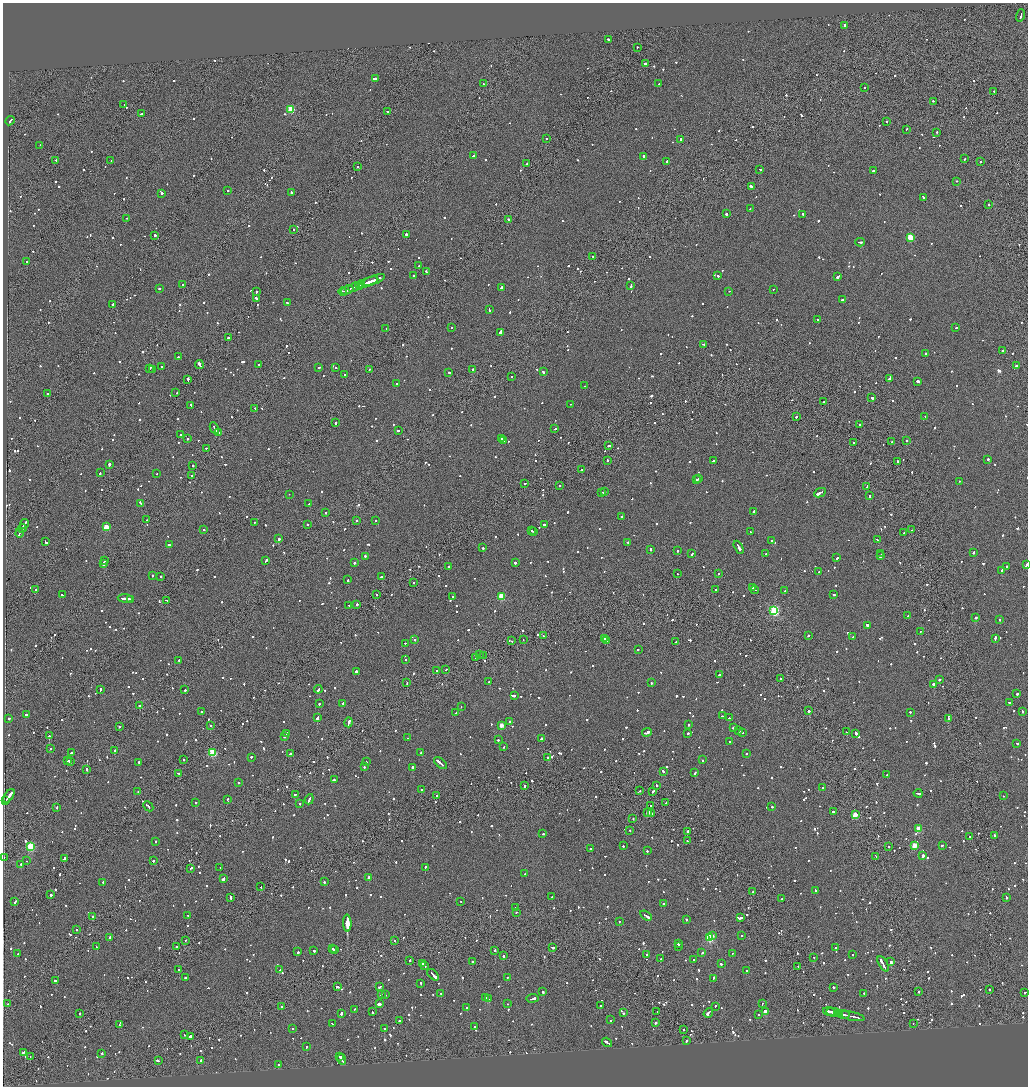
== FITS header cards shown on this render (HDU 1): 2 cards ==
NAXIS1  =                 2051
NAXIS2  =                 2168

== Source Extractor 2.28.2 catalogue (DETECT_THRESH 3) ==
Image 2051 x 2168 px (HDU 1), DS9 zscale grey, zoomed out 1/2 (1 PNG px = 2 x 2 image px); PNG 1030 x 1088 px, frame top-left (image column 2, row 2167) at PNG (3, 3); each listed source drawn as its Kron ellipse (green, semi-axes under 4 px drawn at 4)
Background -0.0976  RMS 0.067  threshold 0.202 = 3 sigma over >= 5 px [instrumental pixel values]
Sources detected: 1681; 68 cannot appear on this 1/2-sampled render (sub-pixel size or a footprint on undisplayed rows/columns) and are neither listed nor drawn; of the other 1613, the 500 brightest by FLUX_AUTO listed and drawn (1113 fainter detections omitted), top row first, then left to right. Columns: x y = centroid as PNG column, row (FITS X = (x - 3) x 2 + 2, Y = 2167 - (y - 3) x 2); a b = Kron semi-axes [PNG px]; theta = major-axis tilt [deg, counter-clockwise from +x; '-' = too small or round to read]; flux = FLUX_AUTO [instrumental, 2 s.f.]
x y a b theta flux
1021 15 6 2 74 370
844 25 3 2 - 230
608 39 2 2 - 270
637 47 2 1 - 110
645 64 2 2 - 1600
375 79 3 2 - 820
483 84 2 2 - 120
659 84 2 2 - 130
865 88 2 2 - 120
994 92 2 1 - 200
933 101 3 2 - 130
124 105 2 1 - 510
291 109 3 3 - 640
387 112 2 2 - 150
141 114 4 2 - 170
10 121 5 2 - 340
887 121 2 2 - 150
906 129 2 2 - 130
937 132 2 2 - 200
546 139 2 1 - 140
681 139 2 2 - 420
40 145 2 2 - 290
473 155 3 2 - 250
644 156 2 2 - 350
965 159 3 2 - 140
56 160 2 1 - 120
111 160 2 2 - 130
666 162 3 2 - 170
980 162 2 2 - 210
527 164 2 2 - 120
357 167 2 1 - 130
760 169 2 2 - 140
873 171 2 2 - 180
957 181 2 1 - 130
751 186 4 2 - 260
228 191 2 2 - 120
162 193 2 2 - 620
291 193 3 2 - 160
923 197 3 2 - 340
989 204 2 2 - 230
750 209 2 2 - 150
726 214 2 2 - 610
803 214 2 2 - 160
127 218 2 2 - 120
508 219 2 2 - 220
294 229 2 2 - 120
406 234 2 2 - 280
155 235 2 2 - 190
910 237 3 3 - 570
860 242 4 2 - 220
593 256 2 2 - 140
27 262 2 2 - 140
419 266 2 2 - 130
426 271 2 2 - 170
413 275 2 2 - 150
718 276 2 2 - 130
838 277 4 2 - 440
373 280 12 2 20 1100
368 282 11 2 20 1100
183 284 2 2 - 120
360 285 5 2 - 480
631 286 3 2 - 170
354 287 6 1 22 500
502 288 3 2 - 600
159 289 2 2 - 170
773 289 2 1 - 280
347 290 6 2 21 1000
729 291 2 1 - 230
256 292 2 2 - 130
343 292 4 1 - 270
256 298 3 2 - 220
843 299 3 2 - 160
287 303 3 2 - 190
112 304 2 2 - 150
489 310 3 2 - 160
818 320 2 2 - 130
452 327 2 2 - 160
956 328 2 2 - 130
386 329 2 2 - 330
500 332 3 2 - 390
228 338 2 2 - 250
703 344 3 2 - 180
1002 350 2 2 - 200
926 353 2 2 - 110
178 357 2 2 - 150
199 364 4 2 - 350
259 365 2 2 - 130
1017 366 3 2 - 1300
162 367 2 2 - 170
319 367 2 2 - 110
150 368 3 2 - 240
335 368 2 2 - 120
152 369 2 1 - 230
369 369 2 2 - 200
473 369 2 1 - 410
449 372 2 2 - 450
543 372 3 2 - 390
345 374 2 1 - 170
512 377 2 2 - 120
188 379 3 2 - 920
889 379 2 2 - 260
917 381 3 2 - 1400
396 384 2 2 - 120
584 386 2 2 - 150
176 393 2 1 - 110
47 394 3 2 - 150
872 398 2 2 - 260
824 401 2 2 - 110
571 404 2 2 - 230
191 406 3 2 - 230
255 408 2 1 - 190
796 417 2 2 - 190
925 417 2 2 - 130
335 423 2 2 - 250
859 424 2 2 - 130
214 428 6 2 -61 480
555 429 3 1 - 300
398 430 2 2 - 660
218 433 2 2 - 300
180 435 2 2 - 200
188 439 2 2 - 270
501 439 2 2 - 300
503 440 2 2 - 630
906 440 2 2 - 190
892 441 2 2 - 180
853 443 2 2 - 120
609 445 3 2 - 120
206 448 2 2 - 150
988 459 2 2 - 700
608 460 2 2 - 120
713 461 3 2 - 190
898 461 2 1 - 1700
109 464 2 2 - 2400
193 466 2 1 - 290
581 469 2 1 - 360
100 473 2 2 - 370
157 473 2 1 - 220
192 476 2 1 - 220
699 479 2 2 - 140
697 480 2 2 - 400
960 481 2 1 - 250
525 483 2 2 - 110
560 486 2 2 - 120
867 486 3 1 - 130
601 492 3 1 - 200
604 492 3 2 - 170
820 493 6 2 26 1400
289 494 2 1 - 210
870 496 3 2 - 210
141 503 3 2 - 230
309 504 3 2 - 220
754 512 3 2 - 160
325 513 2 2 - 130
622 517 2 2 - 350
147 520 2 2 - 120
356 520 2 1 - 130
375 520 2 2 - 270
254 522 2 2 - 160
24 524 5 2 - 390
307 524 2 2 - 160
544 524 2 2 - 200
106 527 3 3 - 430
22 528 4 2 - 680
204 530 2 2 - 120
532 530 2 1 - 240
911 530 2 1 - 370
533 531 2 2 - 220
750 532 2 2 - 140
19 533 4 1 - 360
904 533 2 2 - 230
279 539 2 2 - 500
772 540 2 2 - 510
878 540 3 2 - 220
46 542 4 2 - 240
628 542 2 2 - 490
169 544 2 2 - 440
739 547 7 2 -62 440
483 548 2 2 - 920
650 549 2 2 - 490
678 551 2 2 - 150
973 552 3 2 - 170
692 554 3 2 - 140
766 554 2 2 - 120
881 554 2 1 - 150
880 556 3 2 - 360
365 557 3 2 - 240
837 558 2 2 - 190
104 560 2 2 - 490
266 560 3 2 - 160
354 562 2 2 - 370
515 563 2 2 - 400
103 564 3 2 - 370
1027 565 3 2 - 220
1007 566 2 2 - 440
449 567 3 2 - 190
1001 570 2 2 - 330
818 572 2 2 - 140
718 573 2 2 - 140
677 574 2 2 - 130
152 575 2 2 - 460
161 576 2 2 - 190
382 577 2 2 - 750
348 580 2 2 - 310
414 583 2 1 - 660
753 587 2 2 - 130
36 590 2 2 - 200
715 590 2 2 - 160
755 590 4 2 - 200
784 591 2 2 - 120
376 594 2 2 - 360
62 595 2 2 - 140
834 595 3 2 - 160
501 596 3 3 - 580
452 597 2 2 - 170
125 598 7 2 -3 670
130 599 4 2 - 590
167 600 3 2 - 190
357 604 2 2 - 420
349 605 3 2 - 230
774 610 4 3 - 1700
908 616 2 1 - 440
976 617 2 1 - 650
999 620 2 2 - 130
867 625 2 2 - 550
920 631 2 2 - 120
808 635 2 2 - 260
543 636 2 1 - 120
853 637 3 2 - 240
995 638 3 2 - 520
523 639 2 1 - 120
605 639 2 2 - 300
415 640 2 2 - 150
511 641 2 1 - 120
607 641 4 2 - 450
676 642 2 2 - 360
405 643 2 2 - 150
638 650 2 2 - 170
479 654 2 1 - 220
483 655 2 1 - 240
476 658 2 1 - 160
406 659 2 2 - 380
179 660 2 2 - 150
437 670 2 2 - 110
446 670 3 2 - 170
356 671 2 2 - 540
719 675 2 2 - 250
781 679 2 2 - 140
939 680 2 2 - 600
489 681 2 2 - 170
407 683 3 2 - 120
651 683 2 2 - 160
934 684 2 2 - 1700
318 689 4 2 - 280
101 690 3 2 - 170
185 690 2 2 - 460
1017 694 2 2 - 350
514 695 2 2 - 370
343 703 2 2 - 110
1009 703 3 2 - 220
319 704 2 2 - 180
140 706 2 2 - 4700
461 706 2 1 - 450
809 711 2 2 - 490
1022 711 2 2 - 130
201 712 2 2 - 520
910 712 2 2 - 150
456 713 2 2 - 120
26 714 2 1 - 830
723 716 3 2 - 190
9 718 2 2 - 830
317 718 3 2 - 380
729 718 2 2 - 490
948 719 2 2 - 370
509 721 2 2 - 140
348 722 5 2 - 660
210 725 2 2 - 180
501 725 3 2 - 210
689 725 2 2 - 110
119 727 2 1 - 220
733 728 2 2 - 120
739 731 2 2 - 150
647 732 5 2 - 340
742 732 2 2 - 140
847 732 2 1 - 430
287 733 2 2 - 140
688 733 2 2 - 210
856 733 4 2 - 270
49 736 2 2 - 1200
284 737 2 2 - 290
408 738 2 1 - 330
542 738 2 2 - 410
498 740 2 2 - 210
729 742 2 2 - 160
1017 743 2 2 - 150
504 747 2 2 - 210
50 748 2 2 - 130
115 751 2 2 - 350
71 752 2 2 - 560
213 752 3 3 - 930
421 752 2 2 - 200
290 753 2 2 - 150
746 754 2 2 - 130
251 757 2 2 - 190
548 757 2 2 - 300
183 759 2 2 - 540
67 760 3 2 - 280
702 760 2 2 - 130
70 762 2 2 - 240
139 762 2 2 - 220
366 762 2 2 - 120
440 763 8 2 -40 930
364 767 2 2 - 160
412 767 2 2 - 380
87 769 3 2 - 190
663 771 3 2 - 330
179 773 3 2 - 480
695 773 3 2 - 150
887 775 2 2 - 120
334 780 2 2 - 210
238 783 2 2 - 260
657 785 2 2 - 200
524 786 2 2 - 460
823 788 2 2 - 400
421 790 2 2 - 340
639 791 2 2 - 410
653 791 3 2 - 290
138 792 2 2 - 160
918 793 4 2 - 280
295 794 2 2 - 200
436 795 2 2 - 260
9 796 8 2 55 1400
1003 796 2 1 - 120
227 799 2 2 - 140
309 799 5 2 - 360
6 800 2 1 - 230
196 802 2 2 - 680
300 803 2 2 - 220
666 803 3 2 - 420
148 806 6 2 -46 930
651 806 2 1 - 190
57 807 3 1 - 160
772 807 2 2 - 160
648 812 3 2 - 180
833 812 2 2 - 150
652 814 2 2 - 150
855 815 3 3 - 320
633 819 2 1 - 160
918 829 3 3 - 400
630 830 2 2 - 120
688 831 2 2 - 250
543 834 2 2 - 120
994 835 2 2 - 210
970 836 2 2 - 130
687 841 2 2 - 180
156 842 2 2 - 160
914 845 3 3 - 310
942 845 3 2 - 260
30 846 3 3 - 930
623 846 2 2 - 120
889 847 2 2 - 190
590 848 2 2 - 160
647 851 2 2 - 160
876 856 3 1 - 190
923 856 2 2 - 720
4 858 2 2 - 140
64 859 3 2 - 600
27 861 2 1 - 120
153 861 2 2 - 120
21 864 2 2 - 470
425 867 2 2 - 270
191 868 3 1 - 150
220 868 2 2 - 130
525 874 2 2 - 140
369 877 2 2 - 130
223 878 3 2 - 1400
103 882 3 2 - 200
324 882 2 2 - 300
261 887 2 2 - 130
815 890 2 2 - 130
753 892 2 2 - 170
51 895 2 2 - 320
230 897 3 2 - 170
551 897 2 1 - 120
1006 897 3 2 - 120
782 899 2 2 - 120
15 901 3 2 - 190
461 901 2 1 - 230
663 904 2 2 - 120
515 907 2 1 - 120
516 912 2 2 - 140
188 915 2 2 - 210
93 916 2 1 - 300
646 916 6 2 -35 430
740 918 3 2 - 400
686 919 2 2 - 170
619 921 2 2 - 110
347 923 8 2 -89 110000
77 929 2 1 - 250
742 935 2 2 - 150
712 936 2 2 - 120
110 937 2 2 - 2000
709 937 4 3 - 1300
185 940 2 2 - 130
395 941 2 1 - 130
678 944 2 2 - 240
176 946 2 2 - 130
679 946 2 2 - 250
96 947 3 2 - 140
552 947 3 2 - 260
836 948 2 2 - 120
333 949 2 1 - 270
334 949 2 2 - 200
495 950 2 2 - 170
314 951 2 2 - 240
298 952 2 2 - 350
702 953 3 2 - 140
733 953 2 1 - 130
18 954 2 2 - 210
646 954 2 1 - 140
852 954 2 2 - 120
503 956 2 2 - 400
814 957 2 2 - 120
661 958 3 2 - 190
410 960 2 2 - 190
694 960 2 2 - 120
891 961 2 2 - 1000
473 962 2 2 - 140
422 963 2 2 - 140
721 964 2 2 - 260
883 964 8 2 -59 890
424 965 3 2 - 240
798 966 2 1 - 120
179 970 2 2 - 160
280 970 3 2 - 180
746 971 2 2 - 360
433 975 7 2 -44 770
186 977 2 2 - 120
507 977 2 2 - 120
713 978 3 2 - 360
55 980 2 2 - 190
421 983 2 2 - 210
338 987 3 2 - 190
380 987 4 2 - 210
834 987 3 2 - 130
989 989 2 2 - 150
919 991 2 2 - 570
543 992 2 2 - 490
1025 992 2 2 - 120
441 993 2 2 - 140
864 993 2 2 - 120
381 995 2 2 - 220
385 995 2 2 - 280
485 998 2 2 - 240
533 998 6 2 8 320
488 999 4 2 - 450
762 1003 2 2 - 420
8 1004 2 1 - 120
379 1004 4 2 - 320
508 1004 2 2 - 130
600 1005 3 2 - 140
715 1006 2 2 - 310
281 1007 2 2 - 120
467 1008 2 2 - 340
354 1009 2 2 - 120
765 1011 3 2 - 520
829 1011 6 2 -11 720
372 1012 4 2 - 220
657 1012 2 1 - 570
833 1012 7 2 -13 1100
80 1013 2 2 - 250
341 1013 3 2 - 280
623 1013 2 2 - 130
708 1013 5 2 - 400
840 1013 3 2 - 520
843 1014 6 2 -10 800
758 1015 2 2 - 200
852 1016 13 2 -12 1400
399 1020 2 2 - 120
611 1020 2 2 - 280
656 1023 2 2 - 310
913 1023 2 1 - 190
332 1024 3 2 - 170
119 1025 2 2 - 240
475 1027 2 2 - 570
384 1028 2 2 - 300
293 1029 2 2 - 130
683 1030 2 1 - 220
184 1035 2 2 - 430
190 1036 2 2 - 530
687 1040 3 1 - 290
607 1042 5 2 - 440
307 1046 2 2 - 120
23 1052 3 2 - 180
102 1053 2 2 - 180
30 1056 2 1 - 120
340 1057 2 1 - 570
342 1059 5 2 - 440
158 1060 3 2 - 310
201 1060 2 2 - 310
279 1065 2 2 - 200
At the frame edge (FLAGS 8, measured only in part): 1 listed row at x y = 1027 565
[1113 fainter detections neither listed nor drawn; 68 sub-pixel or undisplayed-footprint detections neither listed nor drawn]